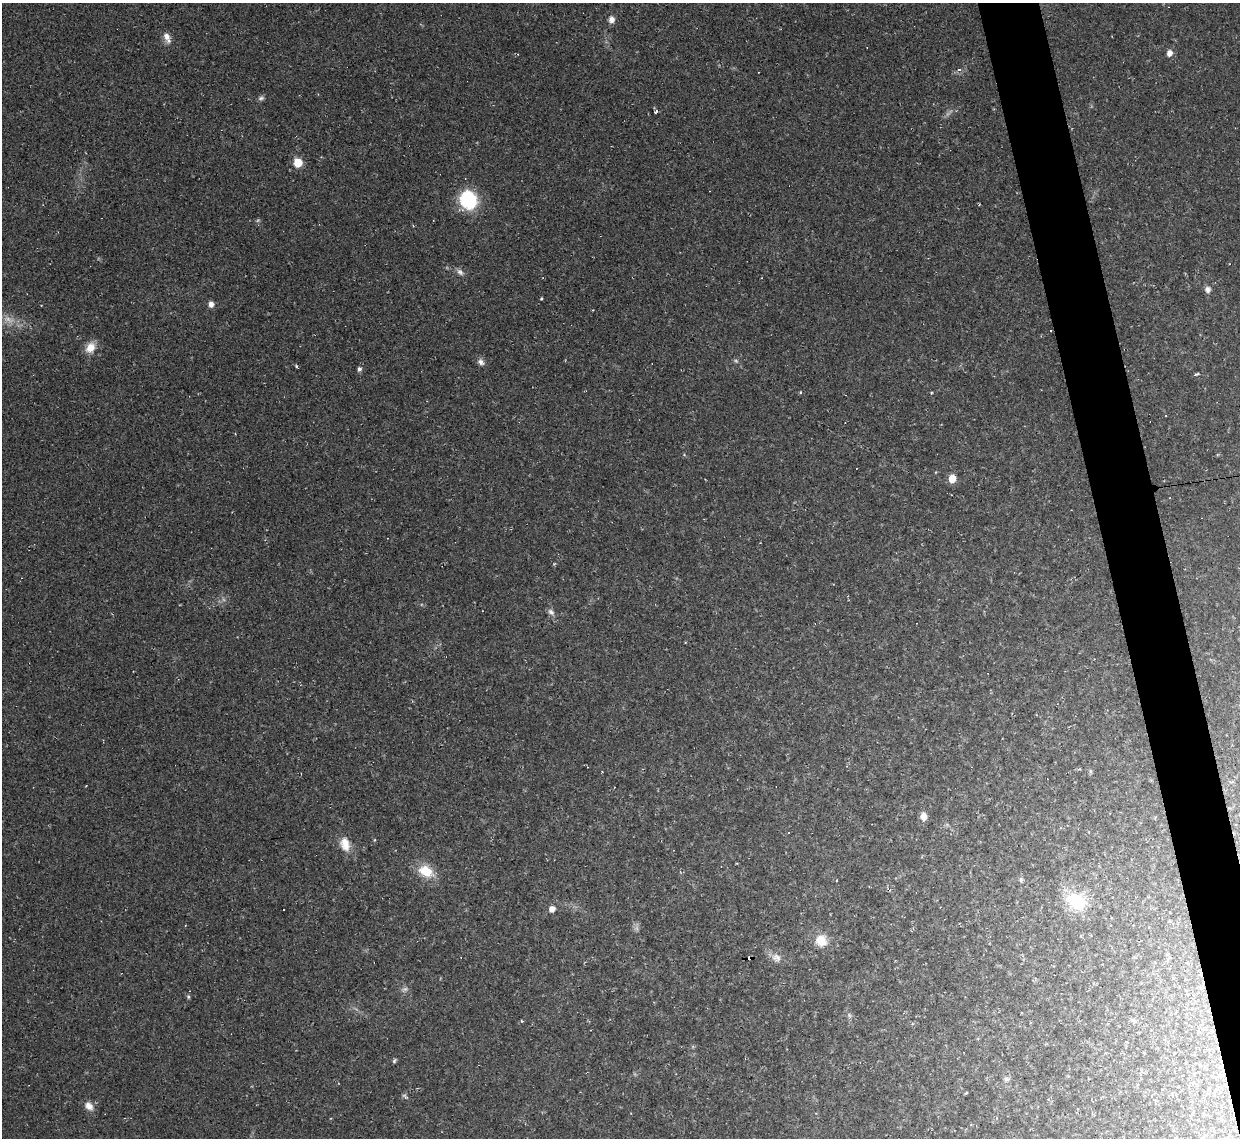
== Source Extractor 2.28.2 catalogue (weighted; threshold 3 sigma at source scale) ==
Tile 6 of 4 x 4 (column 2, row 2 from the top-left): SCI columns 1239-2476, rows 2411-3546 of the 4953 x 4933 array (HDU 1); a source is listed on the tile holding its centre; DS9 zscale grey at full resolution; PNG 1242 x 1140 px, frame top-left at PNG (2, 3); no overlay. Shown black and unused: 4% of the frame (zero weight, under 2 of 3 exposures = <1% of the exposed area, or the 3 px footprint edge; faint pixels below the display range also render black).
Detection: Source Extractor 2.28.2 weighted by HDU 2 'WHT'; one run over the whole footprint, this tile lists its part. Background 0.0341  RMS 0.0064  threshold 0.0287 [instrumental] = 3 sigma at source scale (4.5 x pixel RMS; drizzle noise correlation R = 1.50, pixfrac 1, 0.05/0.05 arcsec/px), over >= 5 px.
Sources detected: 54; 4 too faint to see at this stretch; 10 cosmic-ray / hot-pixel residue — not listed; the other 40 listed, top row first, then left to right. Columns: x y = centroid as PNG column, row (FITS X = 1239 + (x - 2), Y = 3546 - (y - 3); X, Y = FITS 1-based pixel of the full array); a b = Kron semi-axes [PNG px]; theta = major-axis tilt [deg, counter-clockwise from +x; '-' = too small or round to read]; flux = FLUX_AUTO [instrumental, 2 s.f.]
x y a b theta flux
611 19 7 7 - 3.5
167 37 15 7 -65 4.2
1169 53 6 5 - 4.3
959 69 4 3 - 1.1
261 98 9 5 16 1.6
656 112 6 3 78 1
298 163 8 8 - 9.7
468 200 13 11 -71 55
460 272 11 6 -44 2.5
1208 289 8 7 - 2.8
541 299 4 3 - 0.6
211 304 7 6 - 3
1051 330 3 3 - 7.9
90 348 14 10 57 7.7
481 362 10 7 -55 2.6
296 366 4 4 - 0.81
359 369 5 5 - 1.8
1196 374 8 3 22 0.97
800 392 4 3 - 0.56
952 479 6 5 - 12
551 612 11 6 -45 2.4
1090 771 6 4 -88 0.91
923 816 7 6 - 5.4
1235 825 3 2 - 0.7
345 844 19 12 -74 8.5
426 871 18 12 -26 15
1021 880 7 5 70 1.1
1076 901 24 17 -30 31
552 909 5 5 - 4.7
821 940 15 14 - 10
776 958 14 11 -21 4.8
188 997 6 4 -71 0.89
904 1013 3 3 - 0.49
849 1015 7 4 -71 1.1
521 1021 4 2 - 0.56
394 1061 6 4 60 1.1
1006 1079 7 6 - 2
966 1093 4 3 - 0.71
404 1096 7 5 -40 1.2
89 1106 12 9 -45 4.8
Overlapping masked pixels (flux is a lower limit): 1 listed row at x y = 1051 330